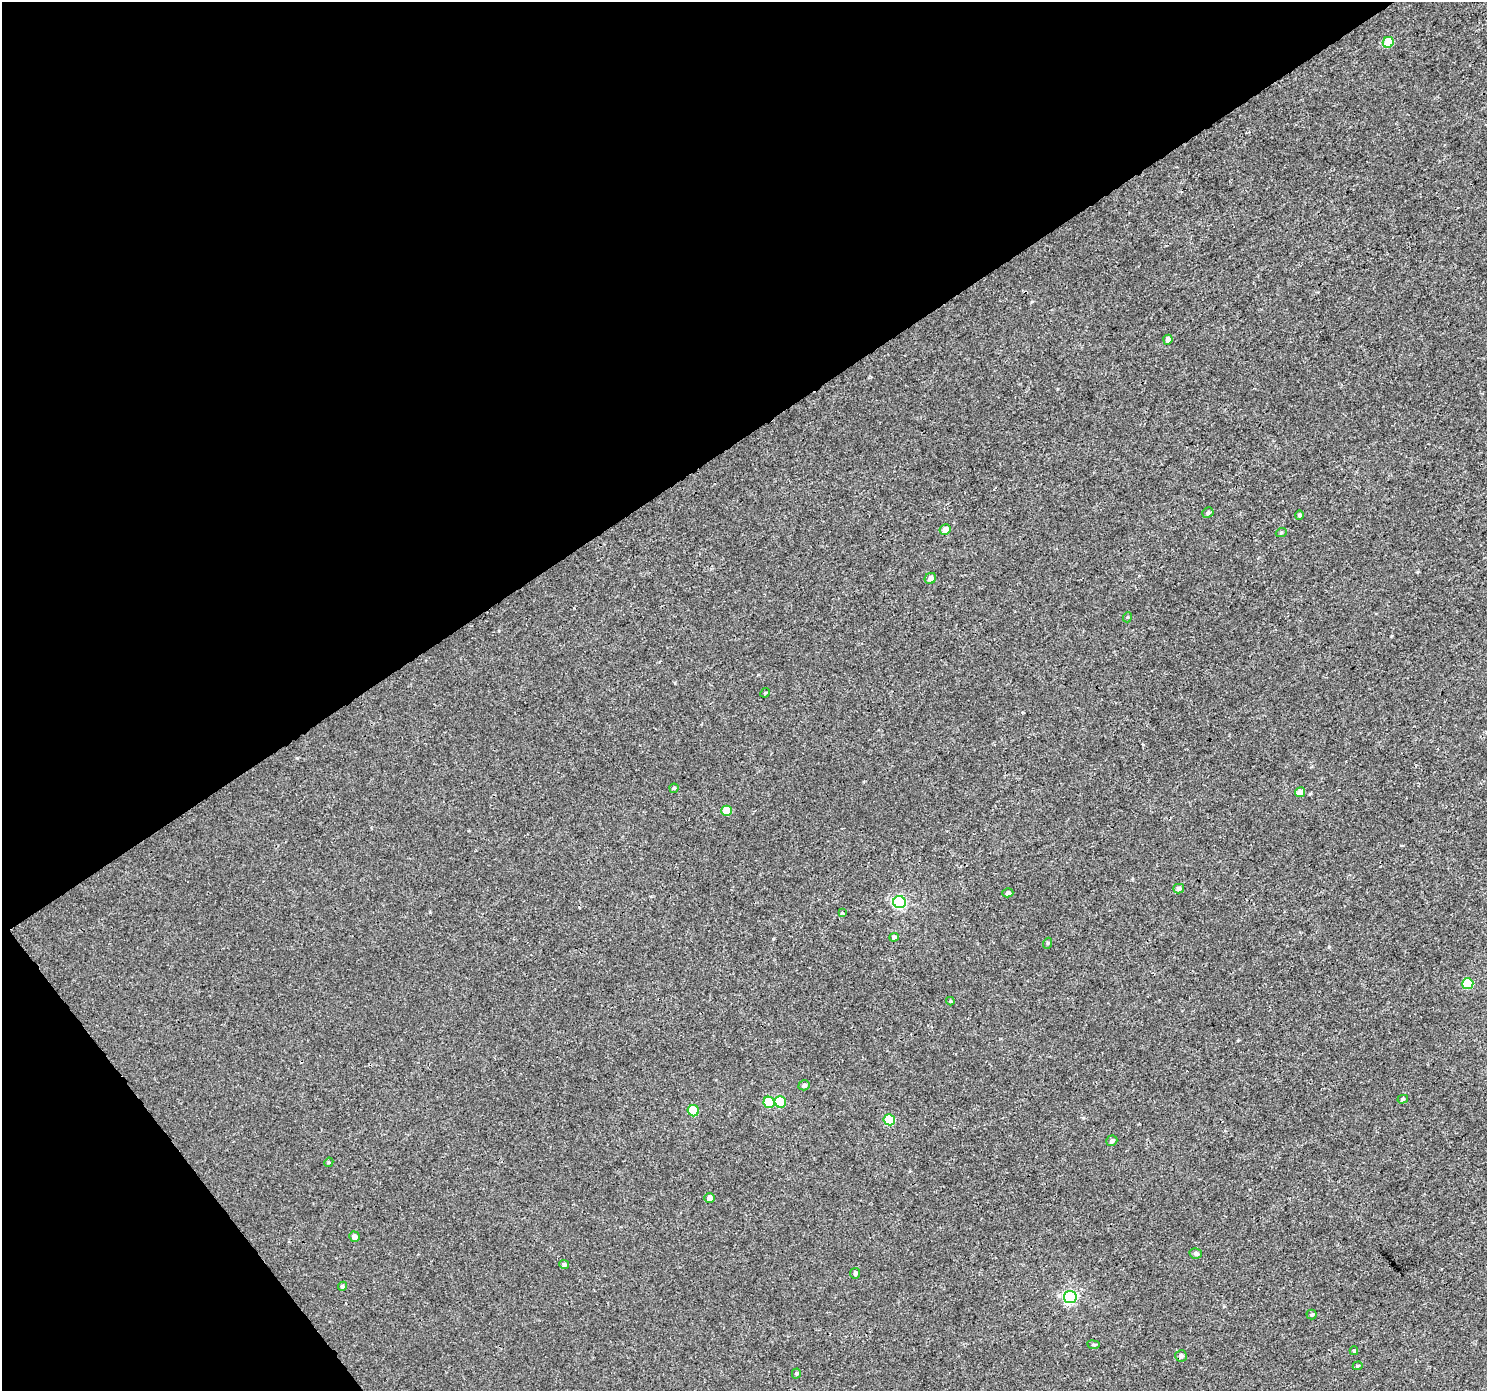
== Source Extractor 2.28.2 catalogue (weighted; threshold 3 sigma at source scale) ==
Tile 5 of 4 x 4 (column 1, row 2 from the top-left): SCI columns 7-1491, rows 2968-4356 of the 5946 x 5873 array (HDU 1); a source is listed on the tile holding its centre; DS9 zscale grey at full resolution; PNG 1489 x 1393 px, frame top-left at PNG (2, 2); each listed source drawn as its Kron ellipse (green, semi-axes under 4 px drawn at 4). Shown black and unused: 36% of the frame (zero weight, under 3 of 4 exposures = <1% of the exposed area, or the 3 px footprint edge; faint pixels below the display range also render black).
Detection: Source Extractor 2.28.2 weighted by HDU 2 'WHT'; one run over the whole footprint, this tile lists its part. Background 0.00143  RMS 0.0018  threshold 0.00791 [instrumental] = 3 sigma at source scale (4.5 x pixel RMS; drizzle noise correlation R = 1.50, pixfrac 1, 0.0396/0.0396 arcsec/px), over >= 5 px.
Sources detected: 41; all 41 listed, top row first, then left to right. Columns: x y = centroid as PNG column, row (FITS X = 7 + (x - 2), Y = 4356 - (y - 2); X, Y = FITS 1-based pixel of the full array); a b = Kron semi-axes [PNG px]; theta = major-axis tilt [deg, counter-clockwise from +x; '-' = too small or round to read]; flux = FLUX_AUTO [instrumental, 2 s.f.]
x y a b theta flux
1388 42 5 5 - 5
1168 340 5 4 - 0.86
1208 513 6 5 - 0.38
1299 515 4 4 - 0.34
945 529 6 5 - 1.2
1281 533 5 3 - 0.18
930 578 6 5 - 0.75
1128 617 5 3 - 0.15
765 693 5 4 - 0.18
674 788 4 4 - 0.23
1300 792 5 5 - 1.5
726 811 5 5 - 3.1
1179 889 5 4 - 0.61
1008 893 5 4 - 0.43
899 902 6 6 - 26
843 913 3 3 - 0.38
894 937 5 4 - 0.39
1048 943 5 3 - 0.18
1468 984 5 5 - 8.5
950 1001 4 4 - 0.19
804 1085 6 5 - 0.46
1403 1099 5 4 - 0.25
769 1102 6 5 - 8.7
780 1102 6 5 - 6.1
693 1111 6 5 - 6.5
889 1120 6 5 - 8.6
1112 1141 6 5 - 0.5
329 1162 5 4 - 0.17
710 1198 5 5 - 0.76
354 1237 5 5 - 0.79
1196 1253 6 5 - 0.47
564 1265 5 4 - 0.34
855 1273 5 5 - 0.43
342 1286 5 4 - 0.25
1070 1297 6 6 - 29
1312 1314 5 5 - 0.26
1093 1345 6 3 -8 0.22
1354 1351 4 4 - 0.23
1181 1356 6 5 - 0.56
1358 1366 5 4 - 0.23
796 1373 5 4 - 0.25